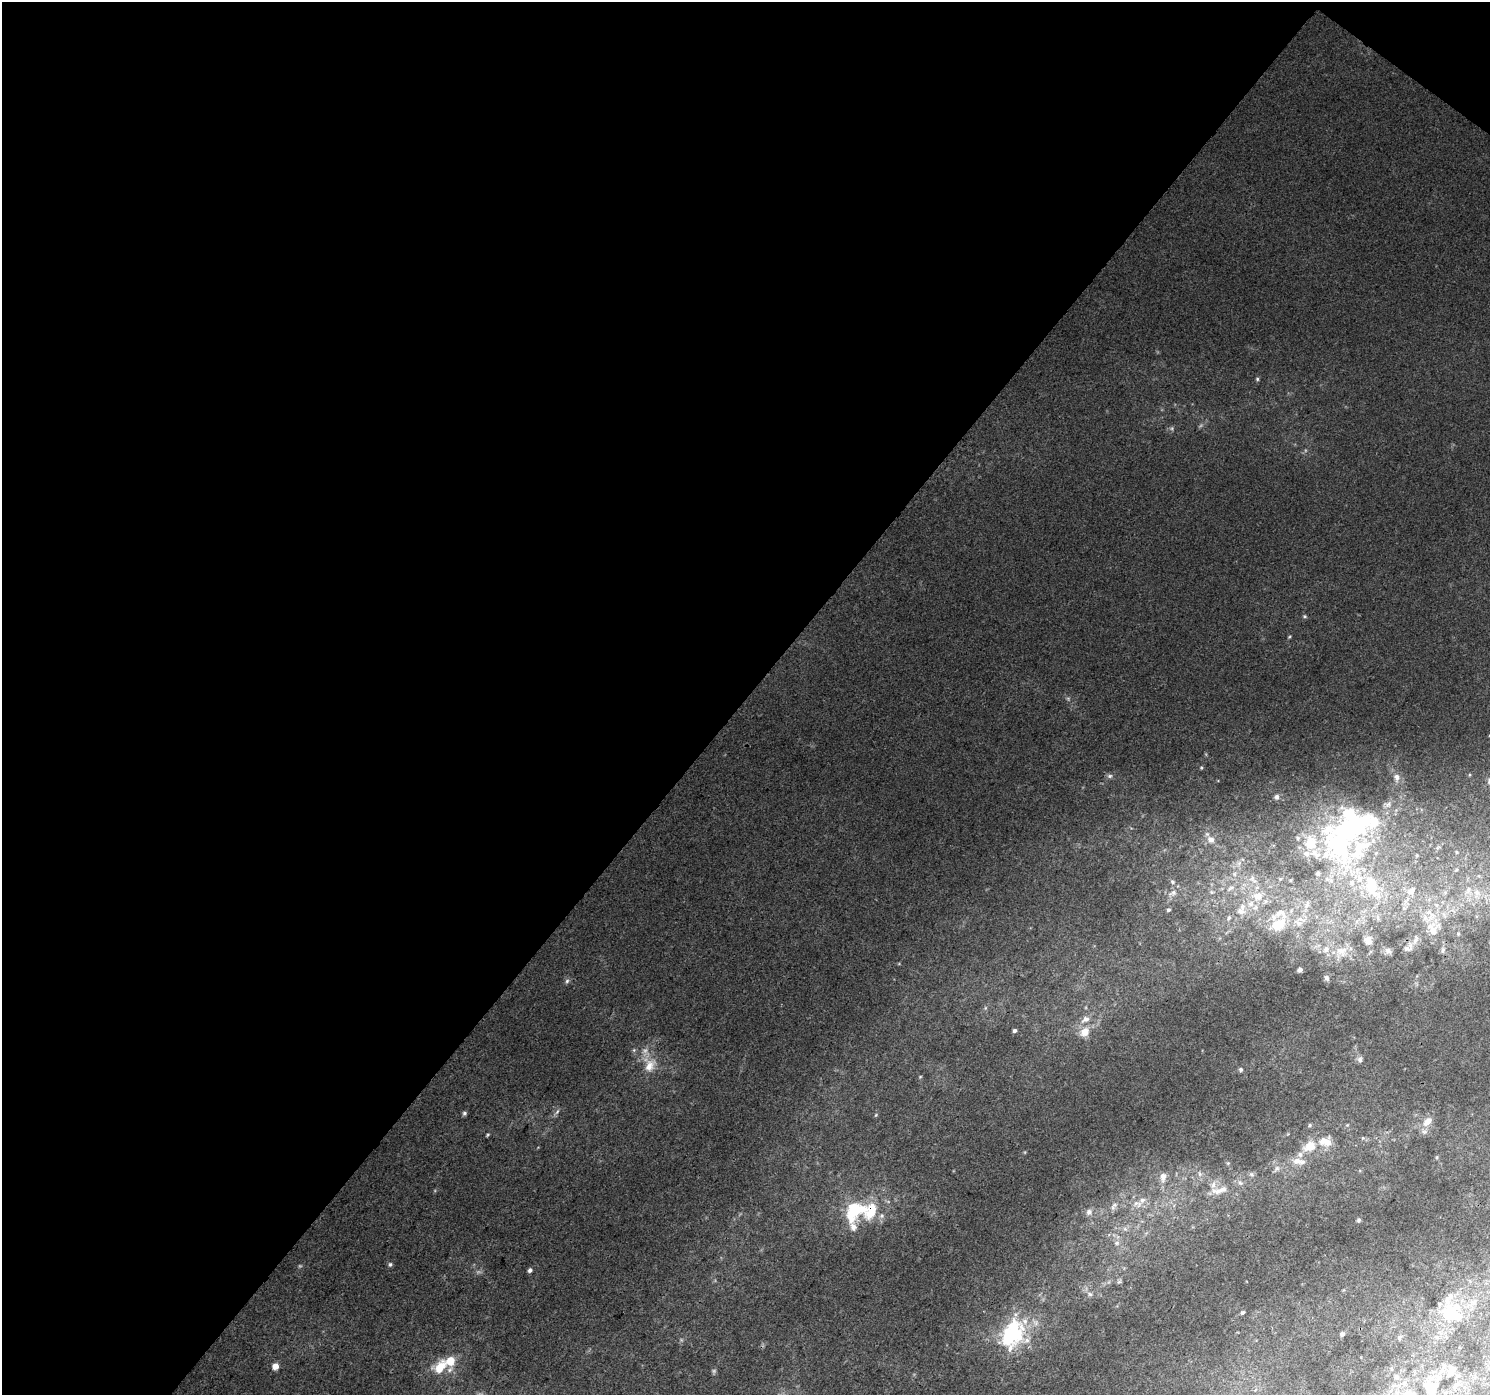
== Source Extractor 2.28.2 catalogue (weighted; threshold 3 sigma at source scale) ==
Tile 1 of 2 x 2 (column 1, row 1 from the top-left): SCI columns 4-1491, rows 1508-2900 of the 2979 x 2995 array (HDU 1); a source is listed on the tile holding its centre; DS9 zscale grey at full resolution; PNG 1492 x 1397 px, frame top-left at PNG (2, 2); no overlay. Shown black and unused: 51% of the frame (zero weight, under 3 of 4 exposures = <1% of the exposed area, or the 3 px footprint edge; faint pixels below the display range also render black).
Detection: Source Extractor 2.28.2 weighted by HDU 2 'WHT'; one run over the whole footprint, this tile lists its part. Background 0.0394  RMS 0.0092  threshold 0.0412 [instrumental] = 3 sigma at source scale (4.5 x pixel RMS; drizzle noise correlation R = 1.50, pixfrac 1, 0.0396/0.0396 arcsec/px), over >= 5 px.
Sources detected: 122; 4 too faint to see at this stretch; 8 inside a brighter object's white glare — not listed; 27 inside a brighter listed object's ellipse — not listed separately; the other 83 listed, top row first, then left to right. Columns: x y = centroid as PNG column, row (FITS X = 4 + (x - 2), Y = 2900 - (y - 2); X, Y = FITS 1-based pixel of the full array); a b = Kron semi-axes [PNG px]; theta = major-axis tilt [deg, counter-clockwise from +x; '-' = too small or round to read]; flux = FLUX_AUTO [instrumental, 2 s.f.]
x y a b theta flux
1257 379 4 4 - 1.3
1305 616 5 4 - 1.3
1289 637 5 3 - 0.85
1110 776 8 6 -12 2.2
1396 777 11 8 -83 5.4
1277 797 6 5 - 2.6
1298 838 5 4 - 1.3
1211 840 11 10 - 7.2
1338 843 55 35 -64 150
1457 852 6 3 -89 0.9
1417 855 5 3 - 0.88
1239 863 7 5 46 2.9
1456 870 6 3 19 1.3
1234 874 6 6 - 2.5
1253 879 16 8 -49 7.8
1172 882 7 5 -24 1.9
1372 886 38 18 -72 53
1230 888 13 6 34 4.8
1468 890 12 8 61 7.4
1411 891 13 10 38 9
1212 892 6 6 - 2
1172 893 14 7 19 5.3
1477 893 16 8 89 9.3
1258 896 19 14 -2 20
1307 905 12 7 64 5.1
1436 905 7 6 - 3.3
1404 908 6 6 - 2.5
1168 910 5 4 - 1.8
1240 911 15 11 -9 11
1229 918 8 5 54 2.8
1278 925 27 18 30 29
1433 931 20 13 83 17
1368 941 11 10 - 7.4
1408 948 16 10 41 6.5
1443 950 7 5 68 2.3
1341 951 17 14 -18 15
1388 951 10 7 -45 3.9
1300 970 5 3 - 2.2
1326 978 8 6 -65 2.6
567 981 7 6 - 2.2
985 1008 6 4 72 1.3
1085 1019 14 9 31 7.6
1015 1031 5 5 - 2
1085 1032 12 10 50 12
1360 1059 8 7 - 3.3
650 1066 20 13 60 15
1241 1069 5 5 - 1.5
920 1077 5 3 - 0.79
557 1112 9 4 54 2.2
464 1113 5 5 - 1.9
876 1115 6 3 70 0.98
1428 1121 15 9 42 9.3
1310 1125 6 5 - 1.5
488 1135 6 3 47 1.1
1363 1138 5 5 - 1.3
1324 1141 15 10 25 10
1309 1146 15 11 25 16
1437 1157 5 3 - 1
1297 1161 14 9 -8 9.6
1228 1163 5 4 - 1.1
1277 1169 11 6 51 3.4
1200 1174 8 5 -73 2.6
1252 1174 8 6 -20 2.4
1163 1177 13 9 78 6.7
1221 1190 22 9 24 12
1137 1204 16 9 -2 9
1115 1205 8 7 - 3.7
855 1211 33 22 42 52
1089 1212 9 8 - 4.6
1359 1220 6 4 27 1.4
1117 1243 7 5 46 2.5
390 1264 6 5 - 1.8
530 1270 5 4 - 2.5
1119 1282 7 4 2 1.5
1090 1294 7 5 -43 2.1
1452 1310 18 16 39 25
1242 1312 6 4 47 1.5
1016 1334 29 25 -32 52
1342 1334 5 5 - 2.6
1399 1338 7 5 88 1.5
275 1366 5 5 - 10
440 1367 22 15 51 21
1431 1388 19 15 -14 18
Overlapping masked pixels (flux is a lower limit): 1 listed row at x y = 855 1211
Unlisted compact peaks at least as high as the median listed source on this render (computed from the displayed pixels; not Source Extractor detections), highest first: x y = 1202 768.